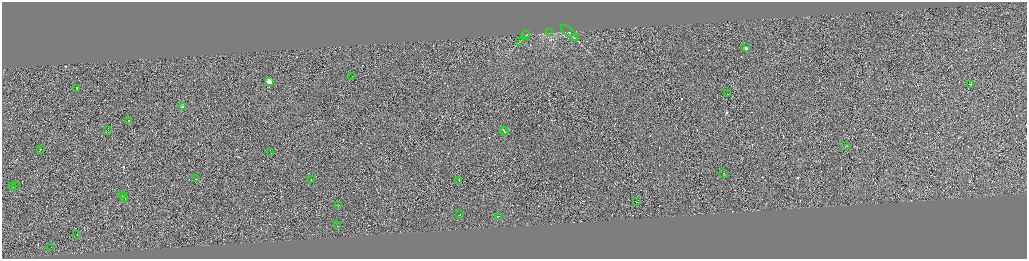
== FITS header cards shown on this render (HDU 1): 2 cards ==
NAXIS1  =                 4100
NAXIS2  =                 1026

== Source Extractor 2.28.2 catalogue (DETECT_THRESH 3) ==
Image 4100 x 1026 px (HDU 1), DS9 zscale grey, zoomed out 1/4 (1 PNG px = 4 x 4 image px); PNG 1029 x 261 px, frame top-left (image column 4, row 1026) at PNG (2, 2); each listed source drawn as its Kron ellipse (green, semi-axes under 4 px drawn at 4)
Background 0.0862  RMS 4.1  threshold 12.4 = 3 sigma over >= 5 px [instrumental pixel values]
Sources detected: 700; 665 cannot appear on this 1/4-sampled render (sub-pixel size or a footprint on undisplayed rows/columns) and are neither listed nor drawn; the other 35 listed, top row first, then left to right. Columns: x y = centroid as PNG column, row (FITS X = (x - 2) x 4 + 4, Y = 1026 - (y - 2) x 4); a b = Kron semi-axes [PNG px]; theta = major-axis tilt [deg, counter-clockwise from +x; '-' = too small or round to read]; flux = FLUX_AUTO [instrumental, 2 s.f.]
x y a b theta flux
549 33 3 1 - 960
569 33 11 2 -43 4500
527 34 2 1 - 750
525 35 5 2 - 1900
574 38 2 1 - 610
519 41 2 2 - 890
745 48 2 1 - 19000
352 76 2 1 - 8700
269 82 2 2 - 97000
970 84 3 1 - 29000
76 88 3 1 - 34000
727 94 2 1 - 16000
182 106 2 1 - 20000
129 120 3 1 - 35000
107 130 2 1 - 610
503 130 3 1 - 41000
505 132 3 1 - 41000
846 146 2 1 - 65000
40 149 2 1 - 14000
270 152 3 1 - 18000
723 173 2 1 - 9600
195 179 2 1 - 38000
311 180 2 1 - 12000
459 180 2 1 - 14000
15 186 2 1 - 26000
12 187 4 1 - 48000
122 196 3 1 - 33000
124 198 4 1 - 37000
636 202 2 1 - 29000
338 205 2 1 - 18000
460 214 2 1 - 43000
498 216 2 1 - 24000
337 226 2 1 - 17000
76 234 2 1 - 10000
50 247 2 1 - 16000
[665 sub-pixel or undisplayed-footprint detections neither listed nor drawn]